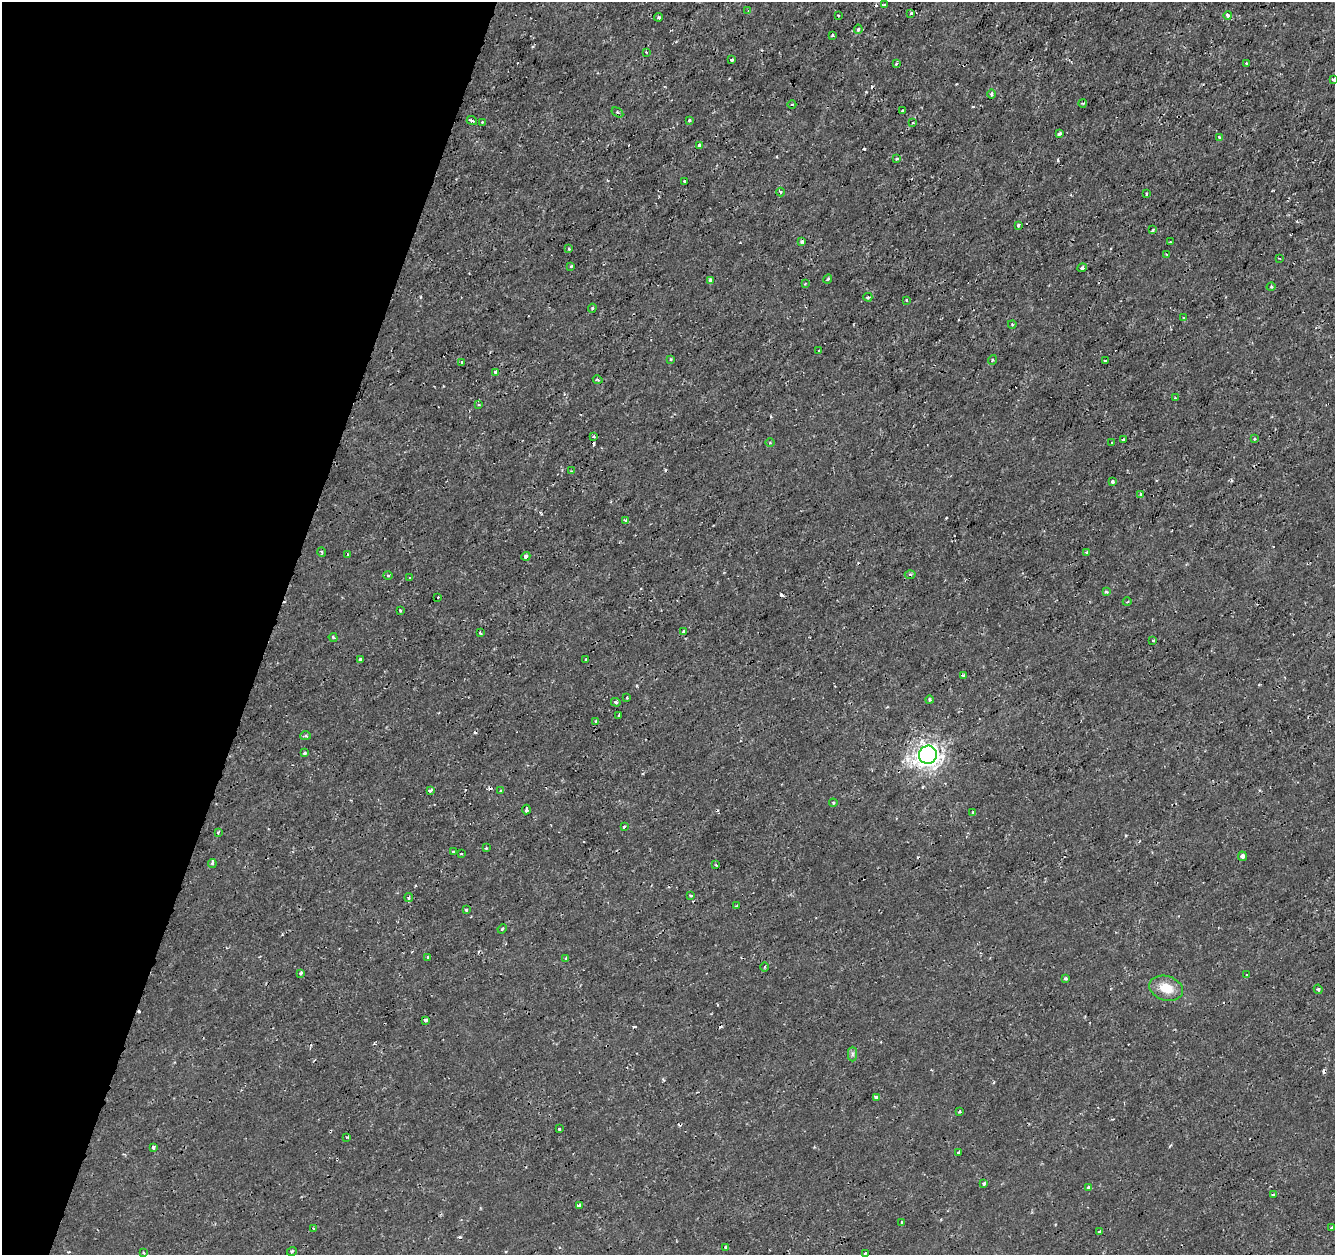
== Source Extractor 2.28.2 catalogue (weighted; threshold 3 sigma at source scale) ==
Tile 9 of 4 x 4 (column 1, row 3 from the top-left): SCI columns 1-1333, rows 1469-2721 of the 5339 x 5500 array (HDU 1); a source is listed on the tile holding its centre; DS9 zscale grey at full resolution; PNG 1337 x 1257 px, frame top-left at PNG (2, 2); each listed source drawn as its Kron ellipse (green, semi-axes under 4 px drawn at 4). Shown black and unused: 20% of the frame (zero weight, under 2 of 3 exposures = <1% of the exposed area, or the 3 px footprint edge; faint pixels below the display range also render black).
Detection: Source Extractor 2.28.2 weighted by HDU 2 'WHT'; one run over the whole footprint, this tile lists its part. Background 1.41e-04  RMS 0.0011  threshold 0.00507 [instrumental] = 3 sigma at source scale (4.5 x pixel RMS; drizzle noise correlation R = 1.50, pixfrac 1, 0.0396/0.0396 arcsec/px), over >= 5 px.
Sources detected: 160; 22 cosmic-ray / hot-pixel residue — neither listed nor drawn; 1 inside a brighter listed object's ellipse — not listed separately; the other 137 listed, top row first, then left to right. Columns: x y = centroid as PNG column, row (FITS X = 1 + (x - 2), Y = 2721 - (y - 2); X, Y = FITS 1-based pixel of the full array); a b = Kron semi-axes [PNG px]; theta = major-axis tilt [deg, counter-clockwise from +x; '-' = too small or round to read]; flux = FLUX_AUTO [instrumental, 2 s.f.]
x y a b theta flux
885 5 3 2 - 0.18
748 11 4 3 - 0.56
911 13 3 3 - 0.26
1228 15 4 3 - 0.45
838 16 2 2 - 0.11
659 17 4 4 - 0.19
858 29 4 4 - 0.25
833 36 3 3 - 0.19
646 52 2 2 - 0.077
731 60 3 3 - 0.51
896 64 3 3 - 0.31
1246 64 3 3 - 0.2
1334 79 4 3 - 0.69
992 94 5 4 - 0.29
1083 103 4 3 - 0.1
792 104 4 3 - 0.096
903 111 3 3 - 0.2
617 112 6 4 -32 0.18
689 120 3 3 - 0.19
472 121 5 3 - 0.29
482 122 3 2 - 0.11
913 123 4 2 - 0.11
1059 133 4 3 - 0.27
1219 137 3 3 - 0.88
699 145 4 3 - 0.57
897 159 3 3 - 0.21
685 181 3 3 - 0.57
781 192 4 4 - 0.14
1146 194 3 2 - 0.15
1019 225 3 3 - 0.31
1153 230 4 3 - 0.17
802 241 3 3 - 0.3
1170 242 2 2 - 0.084
569 249 3 3 - 0.12
1167 254 3 3 - 0.14
1279 258 3 2 - 0.079
571 266 3 3 - 0.14
1082 268 5 4 - 0.27
828 279 5 4 - 0.18
710 281 4 3 - 0.74
805 284 3 3 - 0.17
1271 287 4 3 - 0.11
868 297 4 3 - 0.17
906 300 4 3 - 0.098
592 308 5 3 - 0.14
1184 318 3 3 - 0.18
1012 324 4 3 - 0.082
819 350 3 3 - 0.12
671 359 4 4 - 0.11
992 360 5 3 - 0.12
1105 360 3 2 - 0.14
462 362 3 3 - 0.17
495 372 4 3 - 0.15
598 380 5 3 - 0.13
1175 398 3 3 - 0.14
479 405 4 3 - 0.11
594 436 3 3 - 0.16
1254 439 3 3 - 0.19
1123 440 3 3 - 0.18
1112 442 2 2 - 0.1
770 443 4 3 - 0.097
571 471 4 3 - 0.1
1112 482 3 3 - 0.5
1141 494 3 3 - 0.36
626 521 4 3 - 0.65
322 552 5 3 - 0.12
1087 552 4 3 - 0.15
347 554 4 2 - 0.13
526 556 4 4 - 0.4
388 575 5 3 - 0.14
910 575 5 3 - 0.16
409 578 3 2 - 0.092
1106 592 4 3 - 0.16
438 597 3 2 - 0.088
1127 602 4 3 - 0.11
400 610 3 2 - 0.12
683 632 3 2 - 0.13
480 633 3 2 - 0.15
333 637 5 3 - 0.19
1153 640 4 3 - 0.16
360 660 4 3 - 0.41
586 660 3 3 - 0.66
963 675 4 3 - 0.14
627 698 3 2 - 0.091
930 700 4 3 - 0.14
616 702 5 4 - 0.17
618 716 3 2 - 0.12
596 721 3 3 - 0.24
305 736 5 4 - 0.19
305 753 3 3 - 0.42
928 755 9 9 - 99
431 791 4 3 - 0.62
501 791 3 3 - 0.16
833 803 4 4 - 0.12
526 810 5 3 - 0.58
973 813 4 3 - 0.4
624 827 3 3 - 0.12
218 832 3 2 - 0.23
486 848 3 2 - 0.11
454 852 3 3 - 0.16
461 854 3 2 - 0.092
1242 856 5 4 - 0.36
212 864 4 3 - 0.17
716 865 3 2 - 0.11
691 896 4 3 - 0.14
409 898 4 3 - 0.22
737 906 4 3 - 0.15
466 910 3 3 - 0.24
502 929 5 3 - 0.13
427 957 3 2 - 0.13
566 958 3 3 - 0.24
765 967 5 3 - 0.12
301 973 4 3 - 0.22
1246 975 4 2 - 0.095
1065 979 3 3 - 0.16
1166 988 17 12 -17 2.1
1318 989 4 4 - 0.15
426 1020 3 3 - 0.26
852 1054 7 4 90 0.24
876 1097 4 3 - 0.46
960 1112 3 2 - 0.15
559 1129 3 3 - 0.25
347 1137 4 2 - 0.2
153 1147 3 3 - 0.36
958 1153 3 2 - 0.19
984 1183 3 3 - 0.25
1089 1187 4 4 - 0.25
1273 1195 4 3 - 0.22
579 1206 4 4 - 0.74
901 1223 3 2 - 0.11
1331 1228 3 3 - 0.27
314 1229 3 3 - 0.38
1100 1232 3 3 - 0.2
726 1247 4 3 - 0.21
292 1251 5 3 - 0.13
144 1253 4 3 - 0.11
865 1253 3 3 - 0.15
Isophote crosses this tile's border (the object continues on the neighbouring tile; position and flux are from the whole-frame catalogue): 2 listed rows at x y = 1334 79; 865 1253